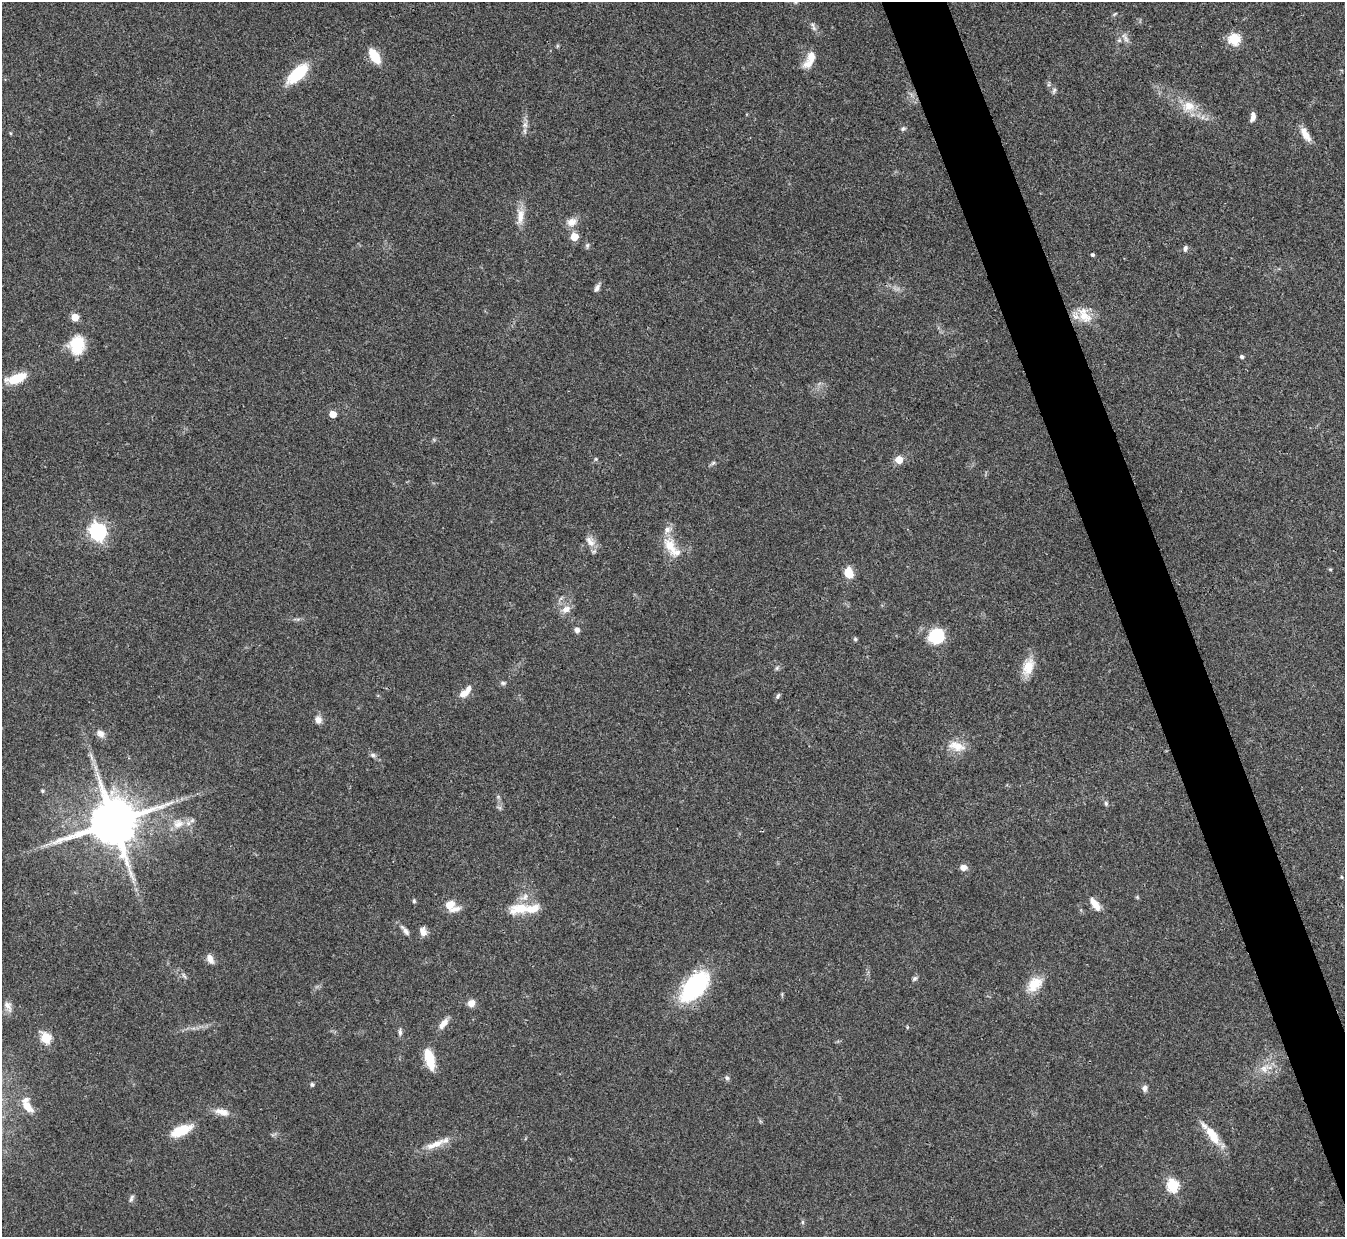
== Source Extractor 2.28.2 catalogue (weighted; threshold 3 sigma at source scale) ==
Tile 6 of 4 x 4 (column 2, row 2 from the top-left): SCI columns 1345-2687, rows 2619-3853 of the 5378 x 5363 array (HDU 1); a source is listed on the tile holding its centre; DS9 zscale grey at full resolution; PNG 1347 x 1239 px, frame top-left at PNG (2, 2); no overlay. Shown black and unused: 4% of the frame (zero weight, under 3 of 4 exposures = <1% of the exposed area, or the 3 px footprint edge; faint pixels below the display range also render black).
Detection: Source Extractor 2.28.2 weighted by HDU 2 'WHT'; one run over the whole footprint, this tile lists its part. Background 0.0961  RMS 0.006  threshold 0.0271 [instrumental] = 3 sigma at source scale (4.5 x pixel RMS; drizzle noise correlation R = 1.50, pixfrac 1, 0.05/0.05 arcsec/px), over >= 5 px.
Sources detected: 97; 1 too faint to see at this stretch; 1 long thin detection or spike segment (spike, bleed or trail) — not listed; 9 inside a brighter listed object's ellipse — not listed separately; the other 86 listed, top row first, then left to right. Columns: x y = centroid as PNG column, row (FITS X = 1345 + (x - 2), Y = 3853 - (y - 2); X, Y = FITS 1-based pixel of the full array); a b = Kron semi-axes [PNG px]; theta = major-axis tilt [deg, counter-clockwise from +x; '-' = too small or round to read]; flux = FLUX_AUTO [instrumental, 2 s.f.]
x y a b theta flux
1115 14 8 3 45 0.7
814 28 7 6 - 1.8
1125 38 16 5 -60 2.9
1234 39 6 5 - 53
557 46 6 4 72 0.72
375 56 12 6 -58 22
811 56 15 13 53 6.2
298 74 28 12 42 25
1054 90 8 5 63 1.4
1189 106 19 14 3 11
1253 117 11 5 78 3.2
525 125 9 7 56 2.6
903 129 7 5 49 1.2
10 133 5 3 - 0.54
1305 134 19 7 -60 6.9
520 216 24 10 87 7.5
572 222 14 11 21 5.4
574 237 5 5 - 16
587 245 7 5 70 1.2
1185 248 8 5 76 1.6
1092 255 4 4 - 0.96
597 288 12 6 58 2.4
1084 315 24 14 -52 11
75 317 5 5 - 13
77 345 20 16 79 20
1242 356 4 4 - 1.5
17 378 22 9 18 16
333 414 5 5 - 12
596 459 5 5 - 0.82
899 460 5 5 - 12
713 463 7 4 44 1.2
98 532 7 7 - 220
590 541 17 10 -55 5.3
670 546 28 14 -63 13
1330 569 6 3 -18 0.6
848 572 9 7 -73 13
566 609 14 10 29 4.8
577 630 7 6 - 2.4
937 636 15 14 - 27
855 639 5 5 - 1.1
1028 667 24 13 70 11
777 668 7 5 60 1.1
503 683 7 5 -2 1.3
464 693 13 8 28 5.7
778 696 8 5 54 1.3
318 720 10 8 -76 3.7
100 734 11 8 -39 3.4
957 746 24 12 -16 9.1
373 755 8 6 -16 1.6
42 791 5 4 - 0.89
1106 803 7 5 -86 1.1
499 807 7 4 -19 1.1
113 822 14 13 - 3400
178 824 17 13 11 8.6
963 867 9 7 1 3.3
1341 877 5 4 - 0.67
1137 897 6 4 -47 0.73
414 901 6 4 -90 0.99
1095 904 19 8 -53 6.2
451 906 18 11 -31 9.2
522 908 38 14 9 16
405 931 13 6 -52 2.5
423 931 11 8 -74 3.7
210 959 13 7 -62 3.8
184 976 10 4 -63 1.5
915 978 7 5 44 1.3
1035 984 23 15 43 12
694 987 38 20 48 63
471 1003 7 7 - 4.8
8 1006 17 8 -63 3.5
443 1023 15 7 51 4.9
400 1032 10 5 -87 1.8
46 1038 6 5 - 40
429 1058 23 9 -76 15
1264 1069 11 8 -72 4.5
727 1078 7 6 - 1.6
312 1084 6 4 -89 0.93
1145 1088 7 6 - 2.4
27 1106 20 9 -61 9.2
222 1112 22 9 -14 5.8
181 1130 21 9 23 17
1213 1137 21 11 -52 11
435 1144 33 8 22 9.2
1173 1186 6 6 - 55
131 1198 10 5 69 1.5
802 1222 6 4 -90 0.92